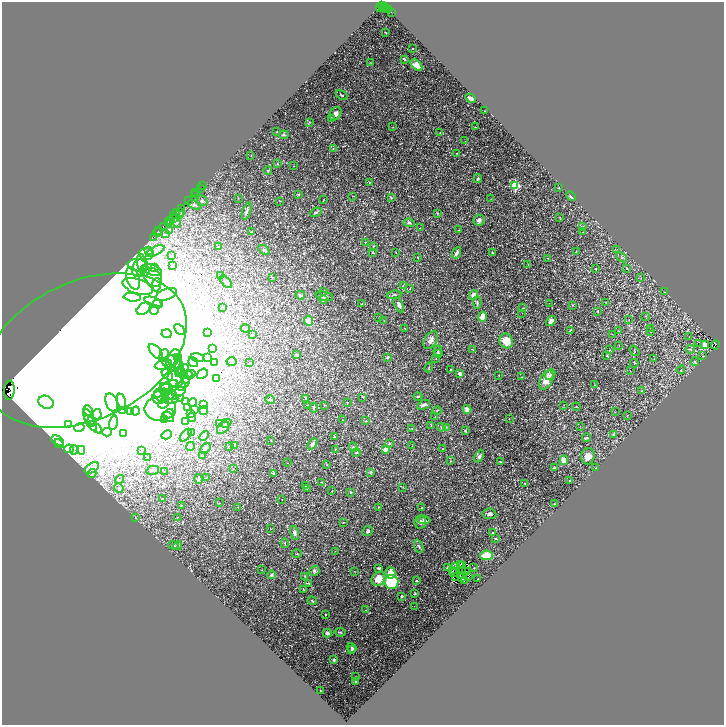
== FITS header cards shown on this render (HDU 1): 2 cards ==
NAXIS1  =                 1444
NAXIS2  =                 1446

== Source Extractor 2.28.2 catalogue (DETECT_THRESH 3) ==
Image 1444 x 1446 px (HDU 1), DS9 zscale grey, zoomed out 1/2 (1 PNG px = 2 x 2 image px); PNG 726 x 727 px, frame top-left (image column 1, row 1446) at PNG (2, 2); each listed source drawn as its Kron ellipse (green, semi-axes under 4 px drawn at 4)
Background 1.51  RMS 0.11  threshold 0.316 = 3 sigma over >= 5 px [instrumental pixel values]
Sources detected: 461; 54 cannot appear on this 1/2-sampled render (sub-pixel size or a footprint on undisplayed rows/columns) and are neither listed nor drawn; the other 407 listed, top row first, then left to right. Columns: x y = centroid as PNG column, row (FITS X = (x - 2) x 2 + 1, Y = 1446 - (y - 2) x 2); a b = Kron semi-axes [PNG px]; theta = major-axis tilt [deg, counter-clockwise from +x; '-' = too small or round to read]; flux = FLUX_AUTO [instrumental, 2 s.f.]
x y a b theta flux
380 7 2 1 - 470
383 7 6 2 -53 510
385 7 3 2 - 330
386 9 2 1 - 250
388 9 2 1 - 100
391 12 2 1 - 43
386 33 3 2 - 12
413 48 2 2 - 22
404 59 3 2 - 33
370 63 2 2 - 7.6
416 65 7 4 -45 110
342 95 6 2 -30 20
470 98 5 3 - 73
484 111 2 1 - 7.6
335 114 7 5 56 89
332 118 4 2 - 10
309 122 3 2 - 12
393 127 3 2 - 8.1
475 127 3 2 - 8.5
277 132 3 2 - 8.4
440 133 3 2 - 7
284 135 5 3 - 26
465 141 2 1 - 4.1
333 149 2 2 - 8.3
456 153 3 2 - 7
251 155 2 1 - 4
277 164 3 2 - 11
293 166 2 1 - 9.7
268 170 4 3 - 19
478 179 4 3 - 30
370 182 2 2 - 9.9
203 186 2 1 - 97
515 186 3 3 - 1600
559 188 2 2 - 35
200 189 2 1 - 49
196 193 2 1 - 150
299 194 3 2 - 10
194 195 3 1 - 220
353 196 3 2 - 5.6
571 196 5 3 - 33
391 197 3 3 - 17
238 198 2 1 - 6.5
491 199 3 2 - 5.8
323 200 3 2 - 8.1
188 201 3 1 - 180
202 201 5 5 - 38
280 201 2 2 - 8.1
194 205 7 3 -19 39
182 208 3 3 - 540
247 211 9 3 72 54
180 212 3 2 - 180
316 212 6 3 24 26
176 213 3 1 - 270
437 213 2 2 - 13
180 214 3 2 - 380
174 216 3 2 - 260
560 217 4 2 - 13
173 219 4 2 - 240
479 220 6 5 - 58
170 221 3 2 - 320
168 222 2 1 - 120
176 223 5 3 - 22
409 223 6 3 -6 35
168 224 2 1 - 79
583 226 3 2 - 10
163 227 3 1 - 39
420 228 2 1 - 5
170 230 3 2 - 14
459 230 2 1 - 5.1
158 231 2 1 - 110
158 232 4 2 - 200
251 232 3 2 - 8.7
583 232 2 1 - 4.5
165 234 3 3 - 18
153 238 3 2 - 270
365 242 3 2 - 12
218 246 3 3 - 17
373 246 3 2 - 14
617 249 4 3 - 15
264 250 6 4 -32 39
148 251 3 2 - 16
155 251 10 3 27 51
576 251 2 2 - 9.5
396 252 2 1 - 4.7
373 253 3 2 - 10
457 253 6 3 63 60
492 253 3 2 - 19
146 254 7 6 - 77
172 256 3 2 - 11
418 257 2 2 - 11
622 257 6 4 -39 35
548 258 2 2 - 8.4
142 263 9 5 -76 98
528 264 3 1 - 6.8
137 265 9 6 -7 130
172 266 3 2 - 12
154 267 4 3 - 26
139 268 9 7 69 150
627 268 2 2 - 7.6
595 269 2 2 - 9.5
152 270 10 5 -20 88
145 271 6 4 83 61
220 275 2 2 - 6.9
153 277 10 8 -50 190
272 277 2 2 - 10
133 278 12 6 -73 160
641 278 2 2 - 6.1
226 282 8 4 -45 63
157 285 6 3 86 58
138 286 16 7 -18 220
403 286 2 2 - 6
410 288 3 1 - 6.9
324 292 3 2 - 15
664 292 2 2 - 6.7
166 294 11 5 20 94
300 295 4 3 - 30
394 295 7 3 7 41
473 295 5 4 - 110
324 296 9 4 -12 68
132 297 8 4 -6 69
323 300 4 3 - 41
153 302 9 4 -20 66
606 302 2 1 - 6.9
477 303 6 2 -87 29
549 303 2 1 - 4.7
158 304 5 3 - 25
362 304 2 2 - 6
399 305 8 3 -65 50
572 305 2 2 - 8.6
223 307 2 2 - 7.2
523 308 3 2 - 7.5
144 309 8 5 36 110
155 310 5 3 - 26
598 311 2 2 - 28
522 313 2 1 - 5.1
645 316 3 2 - 8.6
482 317 5 3 - 190
379 318 2 1 - 4.8
629 319 2 2 - 11
308 321 5 4 - 120
384 321 2 2 - 5.9
551 321 6 4 40 84
245 328 4 3 - 18
405 328 2 1 - 9.3
651 328 3 2 - 11
179 329 6 3 -47 31
570 330 4 2 - 15
619 331 2 2 - 7.6
650 332 3 2 - 9.6
207 333 2 2 - 8.1
166 334 5 3 - 35
612 334 2 1 - 5.4
252 335 3 2 - 15
689 337 2 2 - 7.3
431 340 10 6 56 97
506 341 7 6 - 310
699 344 2 1 - 66
619 345 2 1 - 5.6
705 345 4 4 - 100
715 345 4 2 - 540
212 349 3 2 - 8.7
690 349 4 3 - 22
86 350 107 69 25 110000
472 350 4 1 - 6.9
610 350 2 2 - 6.4
438 351 5 3 - 27
634 351 5 2 - 12
156 352 9 4 -48 120
438 354 3 2 - 30
164 355 6 5 - 89
297 355 4 3 - 43
607 355 4 3 - 15
703 356 3 2 - 5.1
178 357 3 3 - 24
388 357 3 3 - 21
197 358 7 3 -16 35
207 358 3 3 - 15
436 359 2 1 - 10
654 359 2 2 - 7.8
174 360 10 7 74 170
170 361 8 6 17 120
193 362 5 4 - 40
214 362 4 2 - 12
232 362 5 4 - 32
250 362 2 1 - 5.2
695 362 4 3 - 22
175 363 9 5 -43 99
634 363 4 2 - 12
163 365 9 4 14 92
429 367 5 2 - 12
179 368 8 4 84 64
185 369 4 2 - 14
450 370 2 2 - 13
681 370 4 2 - 16
630 371 2 1 - 5.3
181 372 5 3 - 25
188 374 4 3 - 17
203 374 6 4 38 46
460 374 3 3 - 110
167 375 7 4 -44 45
184 375 4 3 - 83
190 375 6 3 33 23
499 375 2 1 - 6.7
550 375 6 4 49 53
522 377 2 1 - 4.9
217 378 2 1 - 5.8
175 379 9 7 -61 99
185 379 4 3 - 20
546 380 10 6 62 230
187 381 2 2 - 7.2
184 383 6 2 33 21
594 385 2 1 - 5.3
168 386 10 4 27 78
181 386 5 2 - 21
166 388 7 3 -29 33
9 390 10 5 84 3200
641 391 3 2 - 9.8
179 392 7 3 20 33
167 394 7 4 -33 66
170 394 7 5 -26 65
161 396 8 5 -35 100
418 396 4 2 - 19
363 397 4 2 - 11
159 398 7 6 - 90
180 398 4 2 - 10
306 398 3 2 - 9.6
170 399 8 5 1 79
270 399 5 3 - 26
186 401 4 3 - 28
46 402 8 6 -28 100
122 402 8 4 -78 45
348 402 2 2 - 9
112 403 9 5 -68 81
164 403 6 3 43 37
193 403 4 2 - 11
203 405 3 3 - 18
307 405 2 1 - 6.4
325 405 3 1 - 8.8
424 405 7 3 24 62
564 405 2 1 - 5.1
187 407 3 3 - 38
576 407 4 1 - 8.1
314 408 5 3 - 22
160 409 16 12 2 450
194 409 3 2 - 12
467 409 4 3 - 130
88 410 5 3 - 24
123 411 3 2 - 12
136 411 4 3 - 23
204 411 4 2 - 13
437 411 4 2 - 17
131 412 3 2 - 11
615 412 2 1 - 5.7
97 414 5 3 - 25
169 414 5 3 - 23
190 414 4 2 - 14
628 415 2 1 - 4.6
168 417 6 3 -33 31
192 417 4 4 - 34
435 417 4 2 - 11
89 418 10 4 -65 61
164 419 4 3 - 18
509 419 2 1 - 5.2
342 420 2 2 - 7.4
92 421 4 4 - 31
185 421 4 2 - 17
366 421 4 3 - 18
91 423 9 3 -56 59
113 423 7 3 78 29
226 423 5 3 - 29
68 424 2 1 - 8.7
220 424 2 2 - 6.8
431 426 3 2 - 7
580 426 3 2 - 6.6
95 427 8 3 -40 34
441 427 4 3 - 24
446 427 3 3 - 13
79 428 5 3 - 30
223 428 7 4 44 61
412 429 3 3 - 13
465 431 4 2 - 17
107 432 4 2 - 13
192 432 3 3 - 14
123 433 2 1 - 10
614 434 4 3 - 31
167 435 5 3 - 19
186 435 7 2 52 24
204 436 5 3 - 20
335 436 3 1 - 16
586 438 4 3 - 24
271 440 2 2 - 7.6
58 441 7 4 -28 44
389 443 4 3 - 19
59 444 5 2 - 17
313 444 6 3 47 58
235 445 3 3 - 100
190 446 4 2 - 20
229 446 3 2 - 7
412 446 3 1 - 7.1
353 447 5 3 - 17
205 448 6 3 48 70
69 449 5 4 - 38
335 449 2 2 - 6.3
386 449 2 2 - 360
443 449 2 2 - 10
74 450 4 3 - 19
81 450 4 2 - 11
141 450 2 1 - 6.3
356 453 4 3 - 25
203 455 3 2 - 11
479 456 7 4 63 43
588 456 8 7 - 150
147 458 2 1 - 4.9
564 460 5 4 - 200
450 461 3 3 - 16
500 462 3 2 - 12
288 463 2 2 - 6.4
327 465 3 2 - 8.9
595 467 2 2 - 5.8
92 468 8 4 33 52
554 468 2 2 - 36
233 469 2 2 - 7
153 470 6 3 13 38
164 471 3 2 - 7.2
371 472 4 3 - 21
92 473 5 3 - 20
273 473 3 3 - 24
206 478 2 2 - 9.6
120 479 5 3 - 26
198 479 5 3 - 35
570 481 2 2 - 20
321 482 2 2 - 6.8
525 483 3 2 - 15
306 486 2 1 - 4.7
403 487 3 2 - 7.9
119 488 5 4 - 54
307 489 2 1 - 5.5
332 491 2 2 - 7.3
351 492 3 2 - 11
163 499 3 2 - 8.5
282 500 2 1 - 4.7
219 503 3 2 - 6
554 504 2 2 - 9.6
181 505 3 2 - 9.5
238 507 3 2 - 8.8
378 507 3 2 - 9
422 508 3 2 - 22
489 514 7 5 -8 58
177 517 3 1 - 8.9
135 518 3 2 - 17
424 520 6 3 -6 34
343 522 2 1 - 9.1
420 522 6 5 - 58
270 528 2 1 - 5.7
367 531 5 4 - 42
295 533 7 3 -74 71
493 533 2 2 - 40
496 538 2 2 - 29
285 543 4 2 - 15
174 545 5 2 - 20
178 545 4 2 - 35
419 546 7 2 -68 25
335 551 2 1 - 5.4
296 554 5 2 - 15
486 555 7 4 7 280
461 565 2 1 - 4.9
455 566 2 2 - 3.9
463 566 2 1 - 0.47
447 567 4 2 - 15
379 568 4 2 - 28
474 568 2 2 - 21
261 570 2 2 - 6.6
453 570 2 1 - 11
314 571 5 4 - 38
354 571 3 1 - 5.5
462 571 2 2 - 8
466 571 2 1 - 9.6
455 572 2 1 - 4.1
459 572 3 1 - 5.6
390 573 5 5 - 230
271 575 4 3 - 30
305 576 4 2 - 9.4
455 576 3 1 - 7.1
463 576 3 1 - 5.7
468 576 3 2 - 28
461 578 2 1 - 6.8
378 579 7 6 - 270
478 579 2 2 - 13
464 580 3 1 - 8.1
416 581 2 2 - 45
391 582 7 7 - 1000
309 583 3 3 - 15
304 590 3 2 - 9.2
415 594 2 2 - 21
402 596 3 3 - 20
312 601 5 2 - 17
414 606 2 1 - 5.6
366 610 2 2 - 7.6
325 614 2 2 - 28
340 632 5 2 - 19
327 633 4 3 - 45
352 648 5 3 - 31
351 650 3 3 - 21
334 660 3 3 - 32
356 677 2 2 - 7.5
355 682 3 2 - 15
320 691 2 1 - 8.8
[54 sub-pixel or undisplayed-footprint detections neither listed nor drawn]